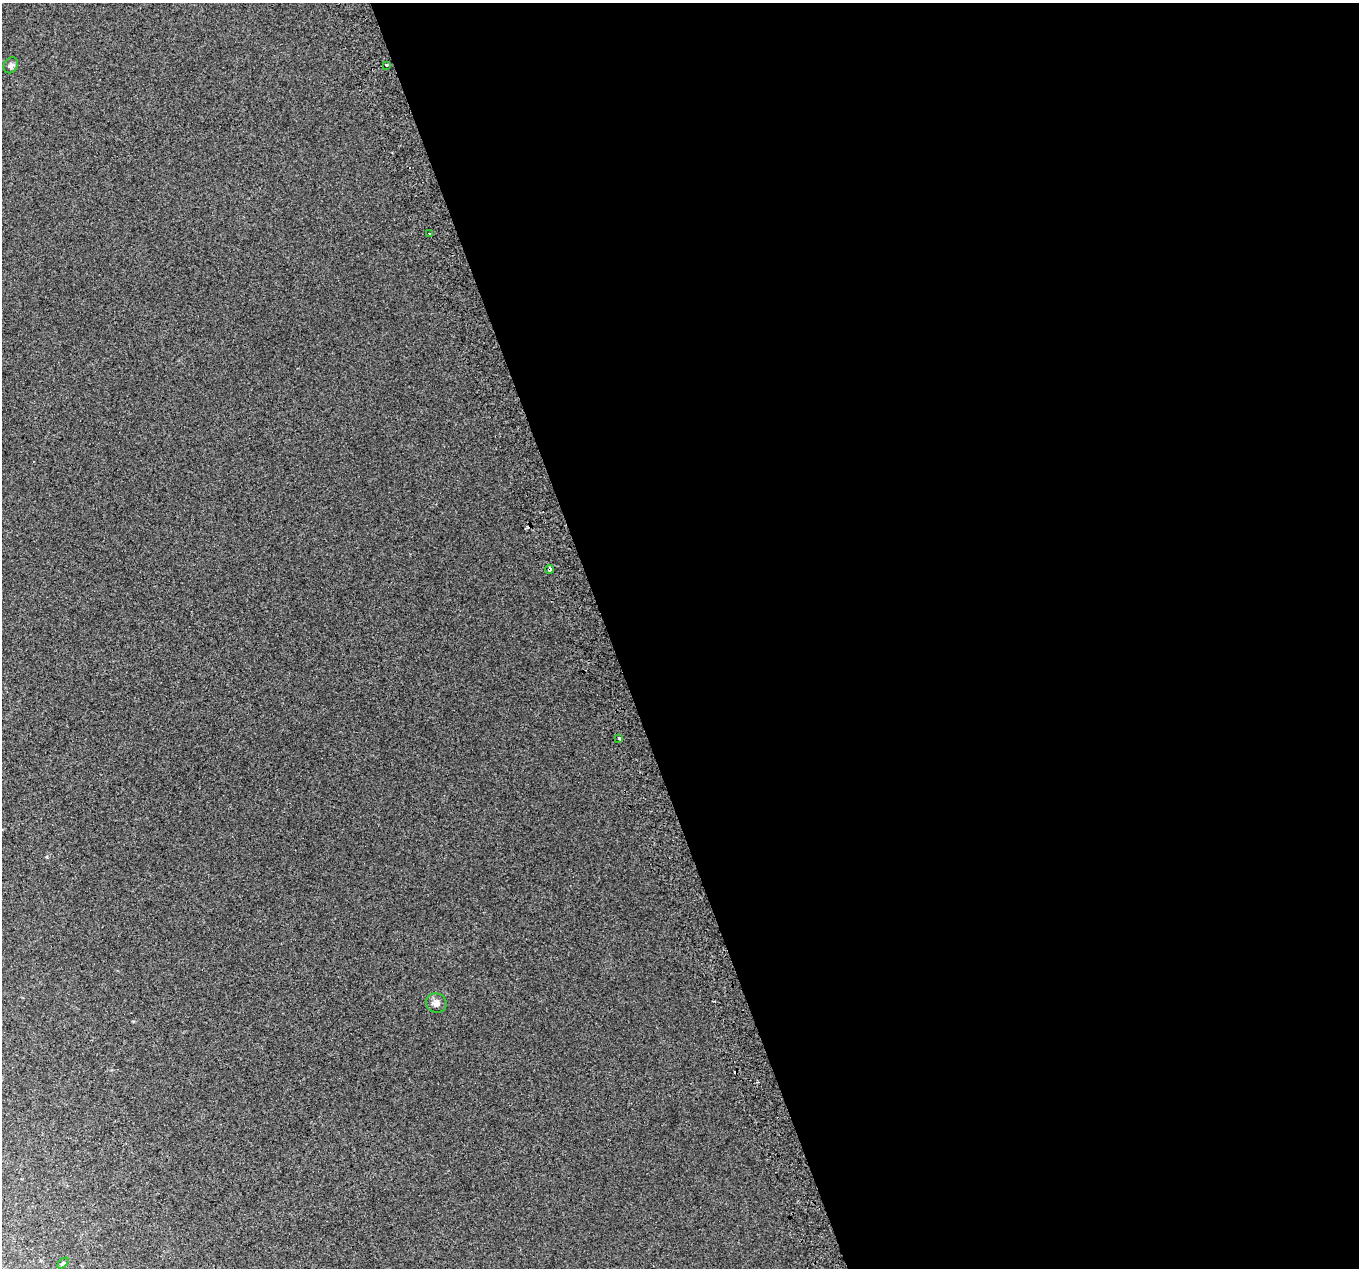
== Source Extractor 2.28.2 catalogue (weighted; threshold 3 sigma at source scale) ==
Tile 8 of 4 x 4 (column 4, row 2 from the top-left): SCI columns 4115-5471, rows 2674-3939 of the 5515 x 5290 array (HDU 1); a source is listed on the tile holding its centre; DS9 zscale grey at full resolution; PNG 1361 x 1270 px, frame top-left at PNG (2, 3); each listed source drawn as its Kron ellipse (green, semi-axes under 4 px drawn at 4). Shown black and unused: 55% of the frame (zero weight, under 2 of 3 exposures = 2% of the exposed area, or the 3 px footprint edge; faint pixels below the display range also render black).
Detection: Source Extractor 2.28.2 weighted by HDU 2 'WHT'; one run over the whole footprint, this tile lists its part. Background 0.00879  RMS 0.007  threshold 0.0314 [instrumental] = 3 sigma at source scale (4.5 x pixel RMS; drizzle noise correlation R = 1.50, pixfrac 1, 0.0396/0.0396 arcsec/px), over >= 5 px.
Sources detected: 8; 1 cosmic-ray / hot-pixel residue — neither listed nor drawn; the other 7 listed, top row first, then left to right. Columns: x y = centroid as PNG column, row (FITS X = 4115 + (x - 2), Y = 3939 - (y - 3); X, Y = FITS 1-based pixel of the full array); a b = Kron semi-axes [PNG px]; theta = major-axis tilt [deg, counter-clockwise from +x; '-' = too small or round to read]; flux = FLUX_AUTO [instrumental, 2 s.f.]
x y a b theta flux
11 65 8 6 57 2.2
387 65 3 3 - 10
429 234 3 2 - 1.3
550 569 4 3 - 28
619 738 4 3 - 2.6
436 1003 10 9 - 3.7
63 1263 6 4 44 1.1
Overlapping masked pixels (flux is a lower limit): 1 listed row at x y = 550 569